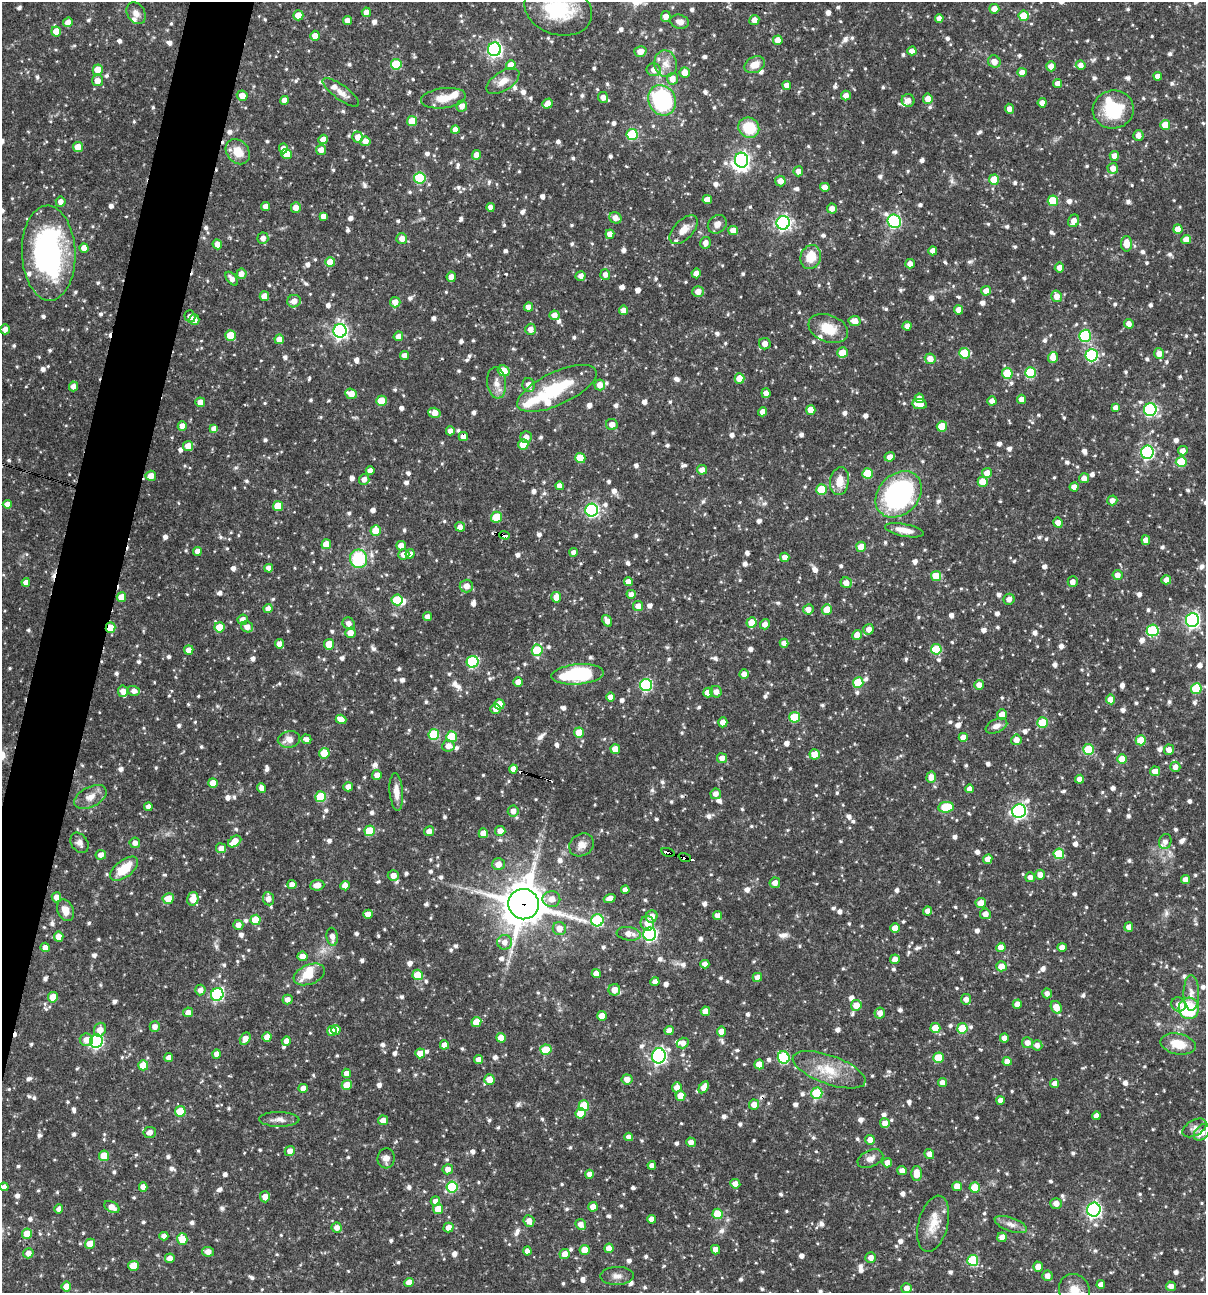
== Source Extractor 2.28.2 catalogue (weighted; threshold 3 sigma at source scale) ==
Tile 7 of 4 x 4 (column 3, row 2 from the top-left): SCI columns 2656-3859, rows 2584-3874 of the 5187 x 5168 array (HDU 1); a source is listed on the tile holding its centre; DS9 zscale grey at full resolution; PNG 1208 x 1295 px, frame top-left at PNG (2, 2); each listed source drawn as its Kron ellipse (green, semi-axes under 4 px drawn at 4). Shown black and unused: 4% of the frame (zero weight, under 3 of 4 exposures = <1% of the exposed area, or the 3 px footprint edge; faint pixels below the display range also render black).
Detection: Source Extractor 2.28.2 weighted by HDU 2 'WHT'; one run over the whole footprint, this tile lists its part. Background 0.0711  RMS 0.0035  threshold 0.0159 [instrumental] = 3 sigma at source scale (4.5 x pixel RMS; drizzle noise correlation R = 1.50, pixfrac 1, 0.05/0.05 arcsec/px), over >= 5 px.
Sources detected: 1227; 5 inside a brighter object's white glare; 12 cosmic-ray / hot-pixel residue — neither listed nor drawn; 20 inside a brighter listed object's ellipse — not listed separately; of the other 1190, all 500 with FLUX_AUTO >= 1.84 (the completeness limit of this list) listed and drawn (690 fainter detections not listed), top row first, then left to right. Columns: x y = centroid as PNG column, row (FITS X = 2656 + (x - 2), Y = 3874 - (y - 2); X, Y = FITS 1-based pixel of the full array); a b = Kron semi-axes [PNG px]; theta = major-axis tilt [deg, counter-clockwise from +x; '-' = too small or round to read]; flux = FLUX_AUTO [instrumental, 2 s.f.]
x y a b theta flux
558 9 34 25 -18 28
994 9 5 5 - 2.7
366 12 4 4 - 2.3
136 13 11 8 -58 2.2
298 15 5 5 - 4.2
1024 16 5 5 - 9.3
666 17 5 5 - 2.7
939 18 4 4 - 2.1
754 20 5 5 - 2.4
348 21 4 4 - 2.5
68 22 5 4 - 2.5
680 22 9 7 -14 2.1
56 31 5 5 - 5.2
315 36 5 4 - 3.2
778 40 5 4 - 3.5
494 49 7 6 - 86
640 51 6 5 - 3.2
912 51 4 4 - 2.4
994 62 6 6 - 2.8
396 64 5 5 - 15
666 64 13 11 -77 3.5
511 65 5 5 - 4.2
755 65 10 7 27 4
1081 65 5 4 - 2.2
1051 66 5 5 - 2.6
98 70 5 5 - 6.4
654 70 7 6 - 2.4
685 72 5 5 - 3.7
1022 72 4 4 - 2.7
1158 76 4 4 - 2.1
672 79 6 5 - 3
98 81 5 5 - 3.1
503 81 18 9 33 3.9
1058 83 4 4 - 2.1
787 85 4 4 - 2.1
341 92 22 7 -36 3.1
846 95 5 5 - 2.2
242 96 5 5 - 2.9
603 97 5 5 - 2.4
443 98 22 10 7 6
928 99 5 5 - 3.2
284 100 4 4 - 2.3
662 100 16 13 -62 40
908 100 6 6 - 1.9
548 103 5 4 - 2.9
1042 103 4 4 - 2.5
462 106 5 5 - 2.4
1009 109 5 4 - 2.3
1113 109 20 19 - 18
412 121 5 5 - 8.8
1165 125 5 5 - 6.4
749 128 11 10 - 12
455 130 4 4 - 2.2
632 135 5 5 - 22
1138 135 5 5 - 2.4
358 137 5 5 - 3.5
323 139 5 4 - 2.9
365 141 5 5 - 3
78 147 5 5 - 4.9
283 148 5 4 - 1.9
321 150 5 5 - 2.4
238 152 14 11 -49 6.6
287 154 5 5 - 6.6
477 155 5 4 - 3.1
1114 156 5 4 - 2.4
741 160 7 6 - 120
1113 168 5 5 - 2.7
798 171 5 5 - 2.1
420 178 5 5 - 23
994 180 5 5 - 7.3
780 181 5 5 - 2.8
825 187 5 4 - 2.2
707 199 5 4 - 3.4
1053 201 5 5 - 11
61 202 5 5 - 2.2
266 206 4 4 - 2.4
296 207 5 5 - 2.9
491 207 4 4 - 2.1
832 208 5 5 - 1.9
323 216 4 4 - 2.1
615 218 6 5 - 2.7
894 221 7 6 - 48
1074 221 6 5 - 2.7
783 223 6 6 - 89
717 224 10 8 44 2.4
1178 229 5 4 - 3.8
684 230 17 9 46 3.9
733 230 5 4 - 3.3
610 234 5 4 - 2.9
263 238 5 5 - 2.2
402 238 5 5 - 2.7
1186 239 5 4 - 3.4
706 243 6 5 - 2
217 244 5 4 - 2.9
1127 244 8 5 -90 4.6
84 248 4 4 - 3.1
933 251 4 4 - 2.6
49 253 47 26 -88 79
811 257 12 10 75 7.4
330 262 5 5 - 5.8
910 264 5 4 - 2
1059 268 5 4 - 2.2
696 273 5 4 - 1.9
241 274 5 5 - 2.5
605 274 5 5 - 2
581 276 5 4 - 1.9
451 277 5 4 - 2.4
232 279 8 4 -51 2
986 291 5 5 - 2.6
698 292 5 5 - 3
264 296 5 5 - 3.1
1057 296 6 5 - 3.1
294 301 7 6 - 3
395 302 5 5 - 3.2
528 307 5 4 - 2.3
623 310 5 4 - 2.2
959 310 4 4 - 2.5
555 315 5 5 - 2.7
190 316 6 5 - 2.1
194 320 5 5 - 2.6
855 321 6 5 - 3.8
1129 324 5 4 - 2
907 326 4 4 - 1.9
5 329 5 5 - 2.2
530 329 6 5 - 2.6
828 329 20 13 -21 8.2
340 331 7 6 - 100
230 335 5 5 - 8.6
398 336 5 4 - 2.2
1085 336 6 6 - 28
279 339 5 5 - 3.6
765 344 5 5 - 2.7
842 353 5 5 - 5.1
965 353 5 5 - 15
1159 353 5 5 - 2.5
1091 355 6 6 - 43
404 356 4 4 - 2.5
1053 357 5 5 - 3.2
930 359 5 5 - 3.3
503 371 6 5 - 7.6
1030 372 5 5 - 18
1007 373 5 5 - 13
739 378 5 5 - 4.9
497 383 16 9 -84 3.2
529 385 7 6 - 2.7
600 385 5 5 - 2.9
73 386 5 4 - 2.2
557 388 43 16 25 21
766 393 5 4 - 2.2
351 394 6 5 - 4.1
919 398 5 4 - 2.2
1021 399 4 4 - 2.3
381 401 5 5 - 8
992 401 4 4 - 2.2
200 402 5 4 - 3
920 404 7 5 -9 4.7
1116 408 4 4 - 2.1
811 410 5 4 - 4.1
1150 410 6 6 - 55
763 412 4 4 - 2.7
434 413 6 5 - 3.3
612 424 6 5 - 2.4
182 426 5 4 - 3.1
942 426 5 5 - 7.8
214 429 4 4 - 3
450 431 4 4 - 2.3
463 437 4 4 - 2.8
526 437 6 5 - 2.5
523 444 5 5 - 7.5
188 446 5 5 - 3.4
1183 451 5 4 - 2.2
1147 452 6 6 - 53
890 457 5 4 - 2.6
580 458 5 5 - 9.1
1181 462 5 5 - 12
370 470 4 4 - 2.3
702 470 5 4 - 2.5
987 473 5 5 - 3.6
868 474 5 5 - 12
151 476 5 5 - 3.7
1084 478 5 5 - 2.2
364 479 5 5 - 2.2
839 481 14 9 80 4.7
983 482 5 5 - 7.1
560 486 4 4 - 2.4
1074 487 4 4 - 2.2
821 489 5 5 - 12
899 494 26 20 45 69
1112 500 5 5 - 2.2
7 504 4 4 - 2.1
278 506 5 5 - 7.6
592 510 6 6 - 62
496 517 5 5 - 7.9
1058 523 5 4 - 2.5
460 527 5 4 - 2.2
904 530 19 6 -11 4.2
376 531 5 5 - 6.8
505 535 5 3 - 5.6
1146 540 5 4 - 2.8
326 544 5 5 - 5.3
401 546 5 4 - 3.1
861 547 5 5 - 5.4
197 551 4 4 - 2.4
574 552 4 4 - 2.1
404 554 5 5 - 3.2
410 554 4 4 - 2.4
785 557 5 4 - 2.5
359 559 9 8 - 21
269 568 4 4 - 2
1117 575 5 5 - 2.3
936 576 5 5 - 6.4
1166 580 5 4 - 2.6
26 582 4 4 - 2.3
628 582 4 4 - 2.7
1073 582 5 5 - 2.3
846 583 6 5 - 2.5
466 586 6 6 - 3.2
631 594 4 4 - 2.2
121 597 5 4 - 4.9
556 597 5 5 - 3.5
1009 599 5 5 - 2
397 600 5 5 - 11
638 606 5 5 - 2.8
268 609 4 4 - 2.8
808 609 5 5 - 2.4
827 609 5 5 - 4.5
427 617 4 4 - 2.2
243 620 5 5 - 2.4
1192 620 7 6 - 87
607 621 6 4 -58 2.6
349 623 6 5 - 1.9
751 623 5 5 - 5.1
765 624 5 4 - 2
219 627 5 5 - 7.1
247 627 6 5 - 2.6
110 628 5 5 - 5.4
869 629 5 5 - 2.2
1153 630 6 5 - 27
350 633 5 5 - 3.2
857 635 5 5 - 3.4
784 643 4 4 - 2.1
279 644 5 4 - 2.5
329 644 5 5 - 7
936 649 5 5 - 12
189 650 5 4 - 2.7
537 650 6 5 - 18
472 662 6 6 - 34
578 674 26 10 4 30
744 674 4 4 - 2.4
518 682 5 4 - 3
858 682 5 5 - 11
646 685 6 6 - 36
979 685 5 5 - 2.8
1196 689 5 5 - 16
123 691 5 5 - 2.8
134 691 6 5 - 1.9
716 692 6 5 - 1.9
708 693 5 5 - 4.1
610 697 4 4 - 2.3
1111 699 5 4 - 4.3
499 704 5 5 - 6.1
496 709 5 5 - 2
1002 714 5 5 - 2.7
795 717 5 5 - 15
341 719 5 4 - 3.6
723 722 5 4 - 2.6
1043 723 5 5 - 12
996 726 11 6 25 2.1
579 732 5 5 - 6.2
434 734 5 5 - 19
452 737 5 5 - 16
963 737 4 4 - 2.6
289 739 11 8 11 3.6
306 739 5 4 - 1.9
1016 740 5 5 - 2.6
1141 740 5 5 - 8.8
448 746 6 5 - 2.6
615 749 5 5 - 4.5
1088 749 5 5 - 15
1169 750 5 5 - 2.4
324 753 5 5 - 9
815 754 5 5 - 5.1
722 758 5 5 - 2.2
1122 759 5 5 - 5.3
1175 767 5 5 - 2.3
513 769 4 4 - 2.3
1155 771 5 5 - 3.1
377 775 5 5 - 2.6
931 777 5 5 - 2.9
1080 779 4 4 - 2.7
213 783 5 5 - 4.4
348 787 5 4 - 2.4
262 788 5 4 - 2.1
970 789 4 4 - 2.2
396 792 19 6 -85 3.8
716 794 5 5 - 2.3
90 797 17 10 27 3.7
321 797 5 5 - 18
148 807 4 4 - 1.9
946 807 8 5 8 13
513 811 5 5 - 2.2
1019 811 7 6 - 81
370 831 5 5 - 12
429 831 5 5 - 2
500 831 5 5 - 2.8
483 833 5 5 - 5.1
235 841 7 5 35 4.7
1165 842 8 6 73 1.8
79 843 11 8 -57 1.9
135 843 5 5 - 1.9
581 845 13 11 34 2.6
221 848 5 5 - 2.5
668 852 7 3 -15 51
1059 854 5 5 - 13
101 855 5 5 - 2.5
685 857 6 3 -21 26
988 859 5 4 - 2.8
498 864 6 6 - 3.1
124 869 16 8 38 9.4
1040 875 5 5 - 2.9
393 876 5 5 - 2.7
1030 877 5 4 - 2.1
1185 879 4 4 - 2.3
775 883 5 5 - 2.5
292 884 4 4 - 2.2
317 885 7 5 5 2.9
345 886 4 4 - 3.1
625 890 4 4 - 2.1
56 897 5 5 - 2.4
610 898 6 4 21 2.8
168 899 5 5 - 4.6
193 899 7 5 74 4.8
268 899 6 5 - 2.6
551 899 9 8 - 2.9
981 903 5 5 - 3.6
524 904 15 15 - 1200
65 910 11 8 -65 3.6
928 911 4 4 - 2.3
368 914 5 4 - 2.5
985 914 5 5 - 2.7
717 915 4 4 - 1.9
652 916 6 5 - 3.7
256 920 5 5 - 11
597 920 6 6 - 28
647 923 7 7 - 3.1
238 925 5 5 - 2.2
1129 927 5 4 - 2.1
895 928 5 4 - 3.6
559 929 7 6 - 3.1
629 934 12 6 -8 2.9
650 934 6 6 - 67
59 937 5 5 - 3.1
332 937 9 5 -81 2.3
505 942 7 7 - 2.6
45 947 5 4 - 2.5
1001 947 4 4 - 3.5
1062 947 4 4 - 2.3
302 956 5 4 - 2.6
895 959 5 5 - 2.6
705 964 4 4 - 2.1
1001 966 5 5 - 3.3
309 974 16 9 22 7.2
596 974 4 4 - 3.7
418 975 5 5 - 8.2
757 977 5 4 - 2.7
655 982 4 4 - 2.3
200 990 5 5 - 2
614 990 6 6 - 3.3
1047 993 5 4 - 1.9
1191 993 18 7 -89 3.1
217 995 6 6 - 42
53 997 5 5 - 4.7
287 999 5 5 - 2.2
966 999 5 5 - 2.2
1017 1004 4 4 - 2.8
1179 1004 7 7 - 2.1
856 1005 5 5 - 4.7
1056 1007 6 5 - 4.4
1189 1008 11 10 - 25
705 1011 4 4 - 3.5
188 1012 5 5 - 2.2
880 1013 5 5 - 2.5
602 1016 5 5 - 5.1
476 1022 5 5 - 6.2
155 1027 5 5 - 2.2
935 1028 5 5 - 6.9
962 1028 5 5 - 13
100 1030 7 6 - 2.9
336 1030 5 4 - 3.2
332 1031 5 4 - 2.5
669 1031 4 4 - 2.4
722 1032 5 4 - 3.6
267 1037 5 4 - 3.5
501 1038 5 4 - 4.2
1004 1038 4 4 - 2.3
245 1039 6 5 - 2.9
86 1040 7 6 - 3
96 1041 7 6 - 52
286 1041 5 4 - 2.2
683 1043 6 5 - 1.9
1027 1043 5 5 - 2.4
1178 1044 18 10 -12 7.7
444 1045 4 4 - 2.7
1037 1045 5 5 - 1.9
546 1050 6 5 - 9.3
420 1053 5 5 - 4.1
217 1054 4 4 - 2.4
659 1056 7 7 - 80
784 1057 6 5 - 28
169 1058 4 4 - 2.1
938 1058 5 5 - 11
478 1060 4 4 - 2.4
1007 1061 4 4 - 2.8
759 1064 5 4 - 5
143 1065 5 5 - 6.6
829 1070 38 14 -20 11
347 1073 4 4 - 2.7
489 1079 5 5 - 4
627 1079 5 5 - 2.9
942 1083 4 4 - 2.2
1055 1084 4 4 - 2.3
347 1085 5 5 - 5.1
677 1087 5 5 - 2.6
704 1087 6 4 58 2.6
303 1088 5 4 - 2.1
817 1093 6 5 - 18
680 1096 5 5 - 3.8
1000 1100 4 4 - 2.3
754 1105 5 5 - 2.8
584 1106 5 5 - 13
180 1111 5 5 - 12
580 1113 5 5 - 7
1096 1116 4 4 - 2.3
279 1119 20 7 0 2.4
383 1120 5 5 - 2.4
885 1123 5 5 - 2.5
1195 1128 13 7 31 1.9
150 1132 6 5 - 2.1
1202 1132 9 6 48 3.4
629 1137 4 4 - 2
870 1140 5 5 - 2.6
691 1142 5 4 - 2.2
290 1151 5 5 - 2.2
929 1154 5 5 - 2.2
104 1156 5 5 - 7.7
386 1158 10 8 86 2.3
870 1159 13 8 24 2.2
887 1163 5 4 - 2.5
652 1165 4 4 - 2.1
448 1169 5 5 - 2.3
902 1171 5 4 - 2.3
590 1174 4 4 - 2.2
916 1174 7 5 89 5
735 1184 5 4 - 2.5
957 1186 5 4 - 4.2
4 1187 4 4 - 1.9
143 1187 5 4 - 2.3
452 1187 5 5 - 24
975 1187 5 5 - 7
265 1197 5 5 - 2.5
435 1201 5 4 - 2
1056 1203 5 5 - 2.4
112 1207 8 5 -29 2.9
593 1207 4 4 - 3.4
59 1209 4 4 - 2
438 1209 5 5 - 3.8
1094 1210 7 6 - 97
718 1214 5 5 - 11
652 1219 4 4 - 2.1
529 1221 6 5 - 2.5
581 1224 5 5 - 2.4
933 1224 29 14 75 7.4
1011 1224 17 7 -19 2.5
337 1227 5 5 - 1.9
448 1227 5 5 - 2.6
27 1234 5 5 - 6.5
164 1236 4 4 - 2
1002 1237 4 4 - 2.6
182 1239 6 5 - 7.1
90 1244 5 5 - 5.1
609 1248 5 4 - 2.9
585 1250 5 5 - 5.9
716 1250 5 4 - 2.6
527 1251 4 4 - 2.1
208 1252 6 5 - 2.5
28 1253 5 5 - 2.3
565 1254 5 5 - 2.9
170 1258 5 4 - 2.3
871 1258 5 5 - 2.3
973 1260 5 5 - 20
133 1266 5 5 - 4.7
1038 1267 5 5 - 3
617 1276 17 9 1 2.5
1047 1276 5 5 - 2
409 1282 5 4 - 3.5
1101 1285 4 4 - 2.3
66 1286 5 4 - 4.1
1171 1286 5 5 - 2.3
907 1288 5 5 - 2.3
1074 1290 17 15 -57 5.5
Overlapping masked pixels (flux is a lower limit): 7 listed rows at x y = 463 437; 505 535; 110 628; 537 650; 668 852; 685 857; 524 904
Isophote crosses this tile's border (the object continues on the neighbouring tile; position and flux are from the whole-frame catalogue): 2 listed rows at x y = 558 9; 1074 1290